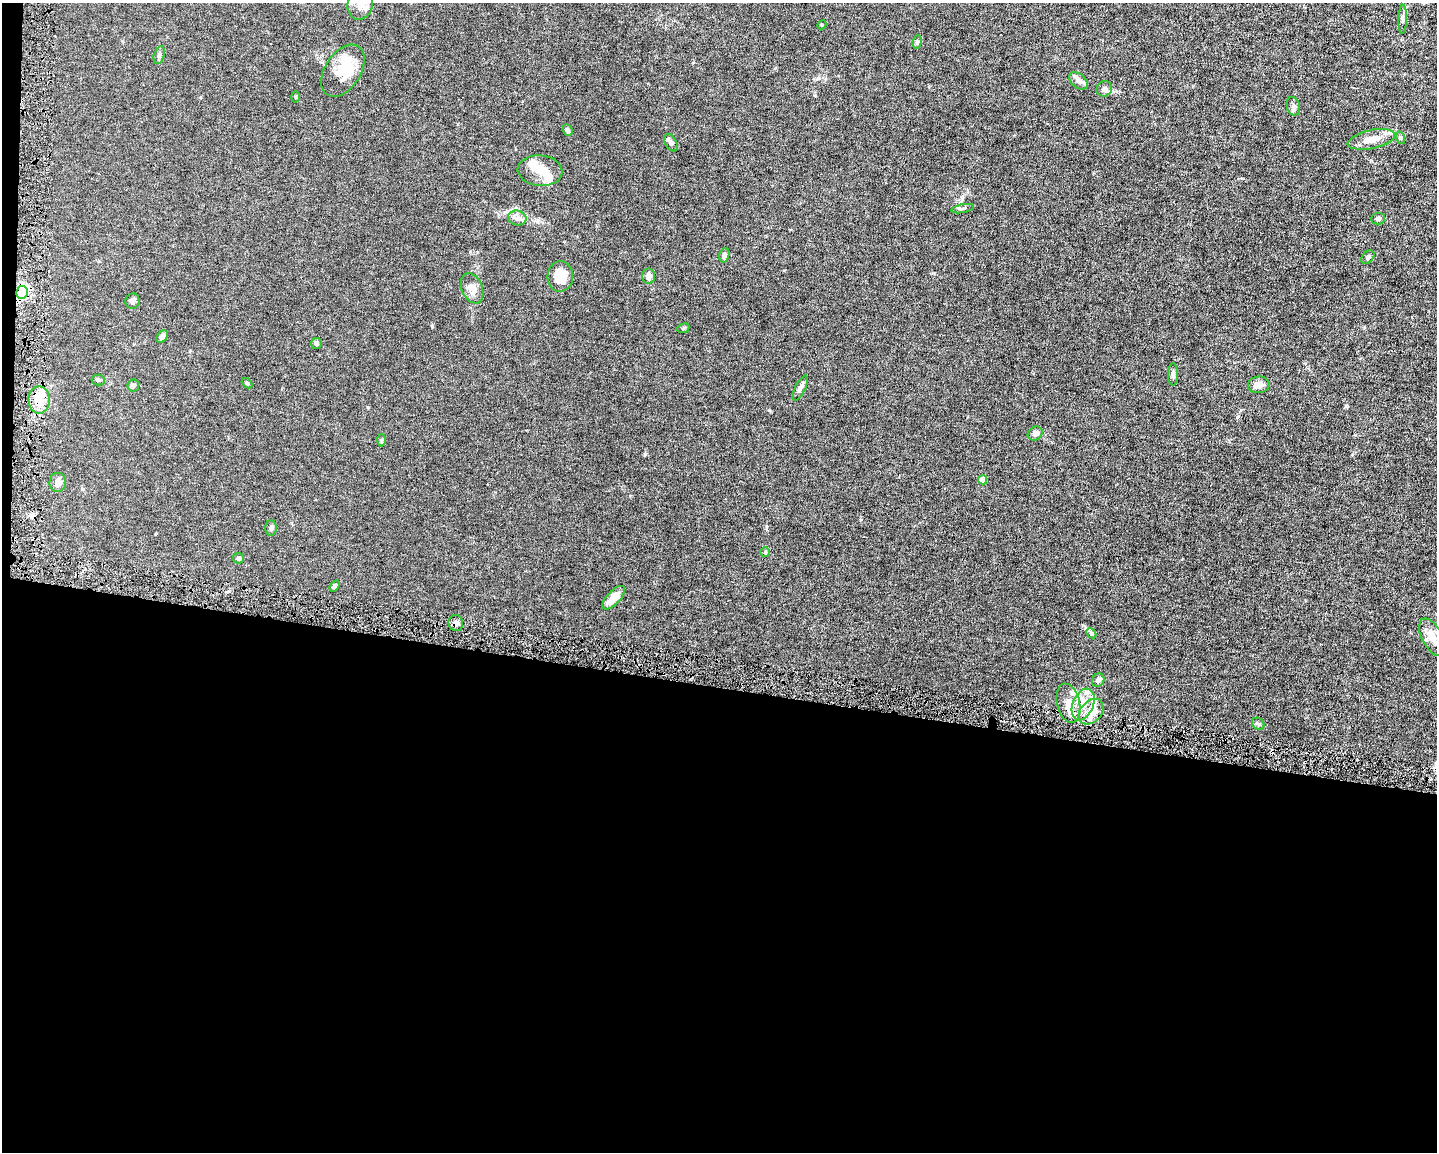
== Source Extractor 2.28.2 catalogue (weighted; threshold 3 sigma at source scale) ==
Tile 10 of 3 x 4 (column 1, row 4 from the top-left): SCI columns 218-1652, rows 1-1150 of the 4629 x 4599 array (HDU 1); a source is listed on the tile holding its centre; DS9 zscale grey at full resolution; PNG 1439 x 1154 px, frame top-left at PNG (2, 3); each listed source drawn as its Kron ellipse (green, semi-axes under 4 px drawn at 4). Shown black and unused: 41% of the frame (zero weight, under 4 of 8 exposures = <1% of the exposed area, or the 3 px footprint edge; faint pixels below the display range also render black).
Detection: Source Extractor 2.28.2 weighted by HDU 2 'WHT'; one run over the whole footprint, this tile lists its part. Background 0.0149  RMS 0.0024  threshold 0.00965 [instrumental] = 3 sigma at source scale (4.09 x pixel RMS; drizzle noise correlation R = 1.36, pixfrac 0.8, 0.05/0.05 arcsec/px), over >= 5 px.
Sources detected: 63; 5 inside a brighter object's white glare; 1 cosmic-ray / hot-pixel residue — neither listed nor drawn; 5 inside a brighter listed object's ellipse — not listed separately; the other 52 listed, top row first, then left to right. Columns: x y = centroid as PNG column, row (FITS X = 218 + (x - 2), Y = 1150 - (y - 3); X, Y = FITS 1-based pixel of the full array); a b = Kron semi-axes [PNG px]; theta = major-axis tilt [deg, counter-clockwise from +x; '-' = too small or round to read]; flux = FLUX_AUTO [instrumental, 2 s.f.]
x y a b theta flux
360 4 16 12 77 2.6
1403 19 14 4 88 0.6
822 25 4 4 - 0.21
917 42 7 4 79 0.37
159 55 9 5 75 0.46
343 71 29 18 57 5.5
1078 81 10 7 -39 0.81
1104 89 8 7 - 0.8
296 97 5 3 - 0.21
1293 106 9 6 -75 0.62
567 130 6 4 -66 0.56
1401 138 6 4 -71 0.29
1371 139 24 9 12 2.9
671 143 9 5 -60 0.79
540 171 22 15 -5 3.5
963 209 11 3 11 0.43
517 218 9 7 -14 0.93
1378 219 7 5 3 0.44
724 255 7 5 74 0.59
1368 257 8 5 48 0.49
560 276 15 13 87 4.1
648 276 7 6 - 1.1
472 288 16 10 -68 1.8
22 292 6 6 - 43
132 301 7 7 - 0.65
683 328 6 4 22 0.32
162 337 7 4 51 1
316 344 5 5 - 0.43
1173 374 11 5 90 0.57
98 380 6 5 - 0.37
247 383 6 3 -44 0.23
1259 385 11 8 4 1.4
133 386 6 6 - 0.47
800 388 13 5 64 0.71
39 400 13 10 90 2.4
1035 433 8 6 37 0.88
381 440 6 4 88 0.29
983 480 4 4 - 2.3
58 482 10 8 -88 1.1
271 528 8 5 -89 0.42
765 552 5 4 - 0.23
238 558 5 5 - 0.39
335 586 6 4 51 0.39
614 598 15 6 47 2.7
456 623 8 7 - 0.78
1091 633 6 4 -44 0.32
1432 637 20 10 -62 2.5
1098 680 7 5 54 0.6
1068 703 20 11 -77 2.8
1083 705 16 10 68 3.2
1091 712 14 10 49 2.9
1258 724 7 5 -43 0.37
Overlapping masked pixels (flux is a lower limit): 4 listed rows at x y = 22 292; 39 400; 456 623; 1068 703
Isophote crosses this tile's border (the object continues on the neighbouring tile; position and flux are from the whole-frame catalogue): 1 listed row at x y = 360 4
Unlisted compact peaks at least as high as the median listed source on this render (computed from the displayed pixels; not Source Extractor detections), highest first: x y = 645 454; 1346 406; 432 326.